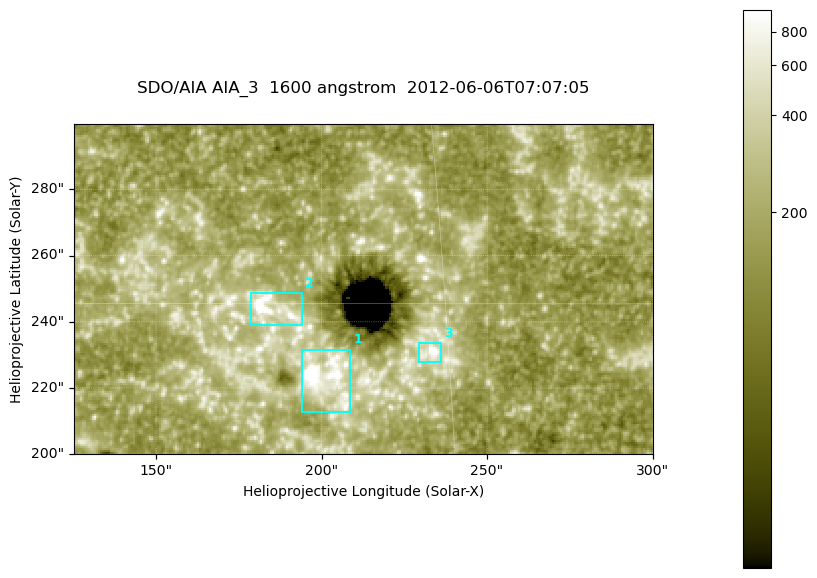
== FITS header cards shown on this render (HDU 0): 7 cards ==
TELESCOP= 'SDO/AIA '
INSTRUME= 'AIA_3   '
WAVELNTH=                 1600
WAVEUNIT= 'angstrom'
DATE-OBS= '2012-06-06T07:07:05.12'
CTYPE1  = 'HPLN-TAN'
CTYPE2  = 'HPLT-TAN'

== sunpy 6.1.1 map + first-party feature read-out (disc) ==
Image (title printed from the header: SDO/AIA AIA_3  1600 angstrom  2012-06-06T07:07:05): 287 x 164 px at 0.609 arcsec/px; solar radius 946 arcsec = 1552 px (partial field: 0.6% of the solar disc is inside the frame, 100% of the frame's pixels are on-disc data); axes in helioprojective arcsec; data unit not stated in the header (colour bar unlabelled)
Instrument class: DISC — disc imager (sunpy class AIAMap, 1600 A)
Bright regions (active regions / flare kernels): reference = the on-disc median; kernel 3 px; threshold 5 sigma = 328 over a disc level ~183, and >= 1.15x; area >= 47 px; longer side >= 3 px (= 1.8 arcsec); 3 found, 3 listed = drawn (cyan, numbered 1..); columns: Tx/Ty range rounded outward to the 2 arcsec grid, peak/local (2 s.f.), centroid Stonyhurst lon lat
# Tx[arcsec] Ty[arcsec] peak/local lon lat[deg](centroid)
1 194..210 212..232 26 +13 +14
2 178..194 238..250 13 +12 +15
3 228..236 228..234 8.3 +15 +14